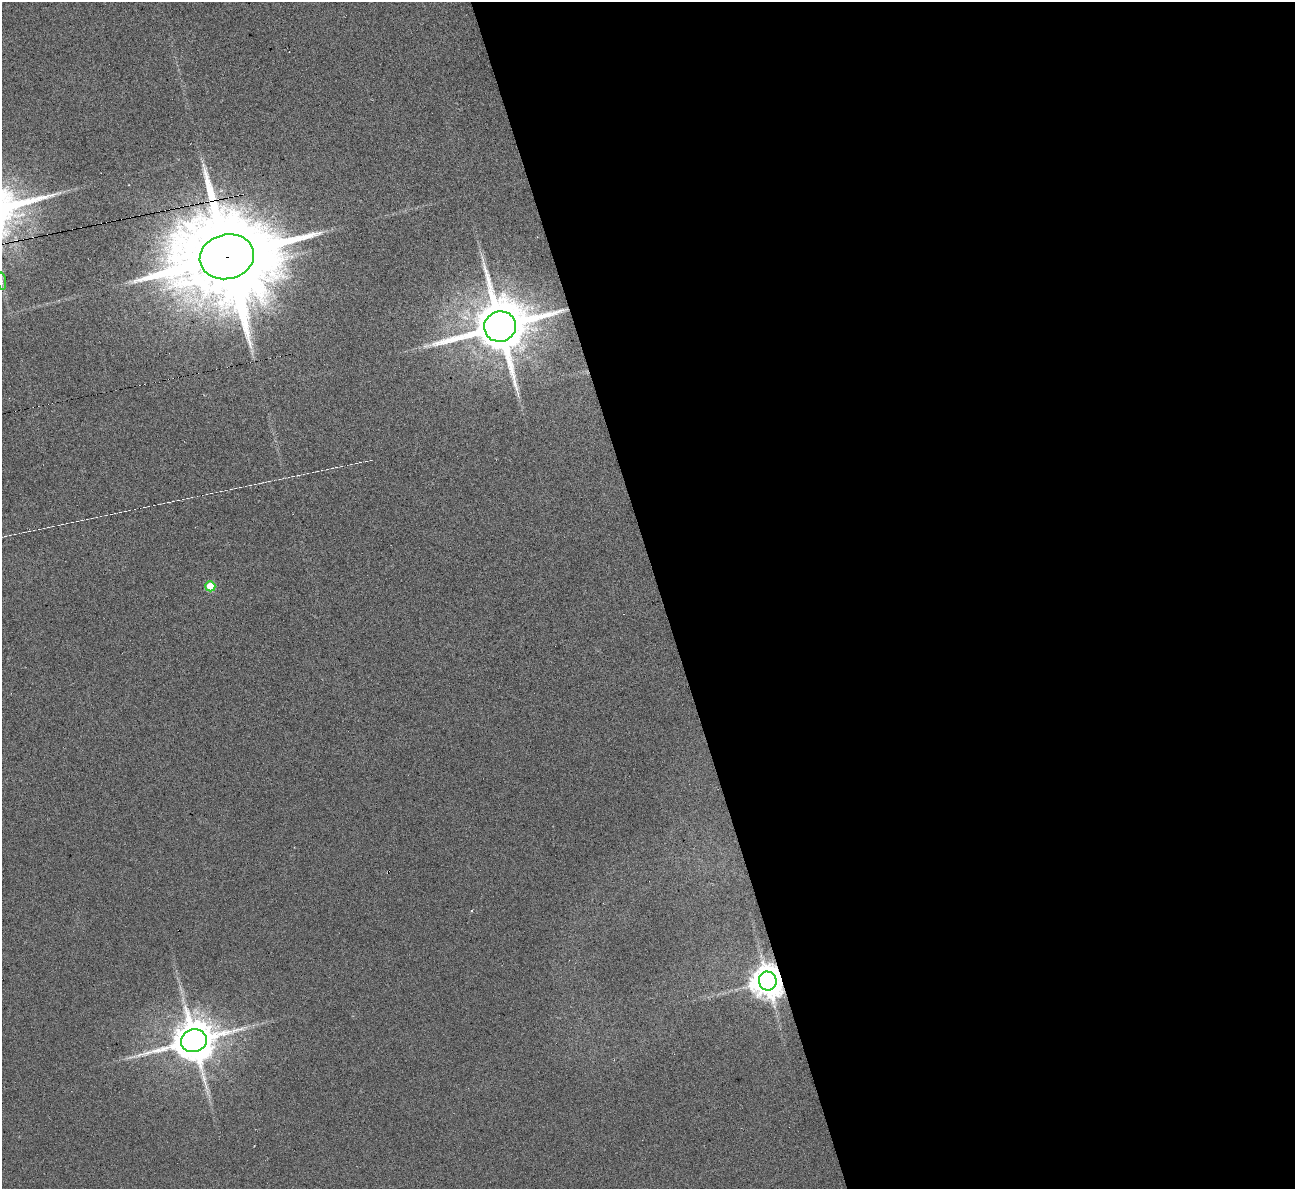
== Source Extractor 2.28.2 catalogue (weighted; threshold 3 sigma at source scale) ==
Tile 8 of 4 x 4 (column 4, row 2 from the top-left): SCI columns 3879-5171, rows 2518-3704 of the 5171 x 5153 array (HDU 1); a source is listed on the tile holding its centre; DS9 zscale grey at full resolution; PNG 1297 x 1191 px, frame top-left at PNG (2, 2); each listed source drawn as its Kron ellipse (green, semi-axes under 4 px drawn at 4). Shown black and unused: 49% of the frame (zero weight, under 3 of 6 exposures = <1% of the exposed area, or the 3 px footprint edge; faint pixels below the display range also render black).
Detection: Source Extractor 2.28.2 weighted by HDU 2 'WHT'; one run over the whole footprint, this tile lists its part. Background -0.823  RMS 0.096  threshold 0.392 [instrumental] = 3 sigma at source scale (4.09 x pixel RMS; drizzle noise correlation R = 1.36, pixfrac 0.8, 0.05/0.05 arcsec/px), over >= 5 px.
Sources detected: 11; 1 too faint to see at this stretch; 2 cosmic-ray / hot-pixel residue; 1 long thin detection or spike segment (spike, bleed or trail) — neither listed nor drawn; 1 inside a brighter listed object's ellipse — not listed separately; the other 6 listed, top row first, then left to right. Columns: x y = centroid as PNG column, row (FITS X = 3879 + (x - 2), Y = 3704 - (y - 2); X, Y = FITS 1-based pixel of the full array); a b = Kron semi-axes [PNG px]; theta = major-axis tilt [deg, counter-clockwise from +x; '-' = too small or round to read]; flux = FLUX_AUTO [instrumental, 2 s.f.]
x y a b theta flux
227 257 27 22 13 190000
2 281 9 4 -81 22
500 326 16 15 - 64000
210 586 5 5 - 290
768 981 9 9 - 18000
194 1041 13 11 13 38000
Overlapping masked pixels (flux is a lower limit): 3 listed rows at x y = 227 257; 500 326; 768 981
Isophote crosses this tile's border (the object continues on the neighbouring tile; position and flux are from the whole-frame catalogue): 1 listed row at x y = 2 281